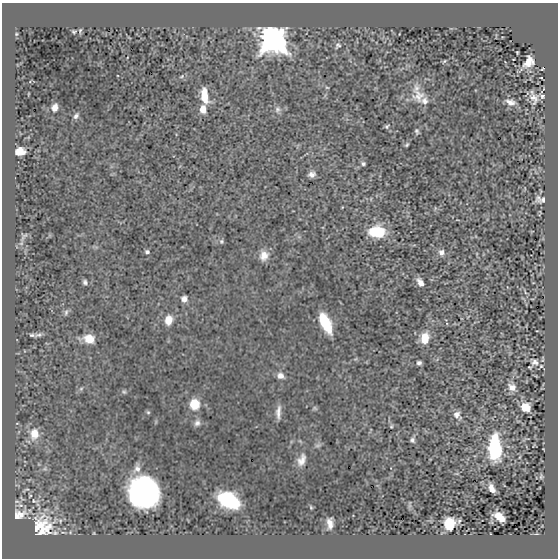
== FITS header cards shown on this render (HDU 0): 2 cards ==
NAXIS1  =                  556 /
NAXIS2  =                  556 /

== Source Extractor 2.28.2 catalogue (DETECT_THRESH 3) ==
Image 556 x 556 px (HDU 0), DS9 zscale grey, 1 PNG px = 1 image px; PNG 560 x 560 px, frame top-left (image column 1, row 556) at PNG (2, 3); no overlay
Background -6.24e-08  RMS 0.0011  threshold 0.00341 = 3 sigma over >= 5 px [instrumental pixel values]
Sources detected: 82; all 82 listed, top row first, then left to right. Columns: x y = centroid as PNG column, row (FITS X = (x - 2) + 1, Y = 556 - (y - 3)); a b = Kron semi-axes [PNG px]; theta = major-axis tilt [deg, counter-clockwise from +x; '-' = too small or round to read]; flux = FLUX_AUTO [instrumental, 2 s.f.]
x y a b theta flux
80 31 8 4 80 0.13
74 32 5 4 - 0.11
16 34 5 4 - 0.091
273 40 11 10 - 68
338 45 9 7 45 0.21
517 52 3 2 - 0.073
444 61 5 4 - 0.085
529 62 13 9 53 0.93
542 69 4 2 - 0.055
182 76 7 4 32 0.12
541 78 3 2 - 0.045
327 87 5 3 - 0.066
28 94 3 2 - 0.055
204 96 17 7 -82 1.4
418 96 19 18 - 1.3
542 96 7 6 - 0.18
534 98 14 10 -78 0.6
425 101 10 10 - 0.39
510 102 14 8 -20 0.5
55 108 7 6 - 0.56
203 109 9 6 -84 0.72
277 109 10 7 78 0.29
76 116 8 5 52 0.21
387 126 5 4 - 0.12
417 131 8 5 -75 0.15
407 145 5 3 - 0.11
20 151 8 7 - 1
363 164 6 5 - 0.15
312 174 7 5 5 0.34
538 198 10 6 63 0.29
543 200 11 6 40 0.21
377 232 16 11 -1 2.9
24 236 13 7 51 0.24
221 241 6 6 - 0.15
147 252 5 4 - 0.15
441 252 8 8 - 0.31
264 255 12 10 76 0.71
85 282 5 5 - 0.19
420 282 8 5 -56 0.43
184 299 7 6 - 0.36
66 312 9 5 71 0.18
168 320 8 7 - 1
325 323 17 7 -65 3.6
32 335 6 4 -7 0.14
38 335 11 5 9 0.22
425 338 11 8 82 1.4
89 339 12 8 -9 1.2
535 362 14 10 -30 0.5
419 363 4 4 - 0.19
280 376 9 7 -24 0.45
512 387 10 7 -37 0.57
81 389 6 5 - 0.13
124 392 6 5 - 0.12
194 404 11 10 - 1.3
525 407 8 7 - 1.1
315 408 7 5 -1 0.12
148 412 5 4 - 0.1
278 412 17 6 87 0.5
457 415 10 8 73 0.41
197 423 9 7 60 0.31
391 426 4 3 - 0.075
34 434 14 11 88 1.1
412 440 5 5 - 0.18
318 445 9 6 18 0.18
495 448 23 11 -88 5.6
520 457 5 3 - 0.054
301 460 16 10 67 0.67
137 468 13 9 68 0.47
45 469 7 4 -18 0.14
541 476 6 4 80 0.12
492 489 9 5 -66 0.55
26 490 9 3 19 0.081
144 492 25 23 -61 14
228 500 13 9 -27 13
311 507 5 4 - 0.083
19 514 23 12 17 0.98
16 516 14 10 -64 0.46
499 517 11 6 -36 0.94
459 521 8 4 71 0.14
330 523 9 5 -83 0.53
449 524 9 8 - 2.5
43 526 32 30 -41 3.3